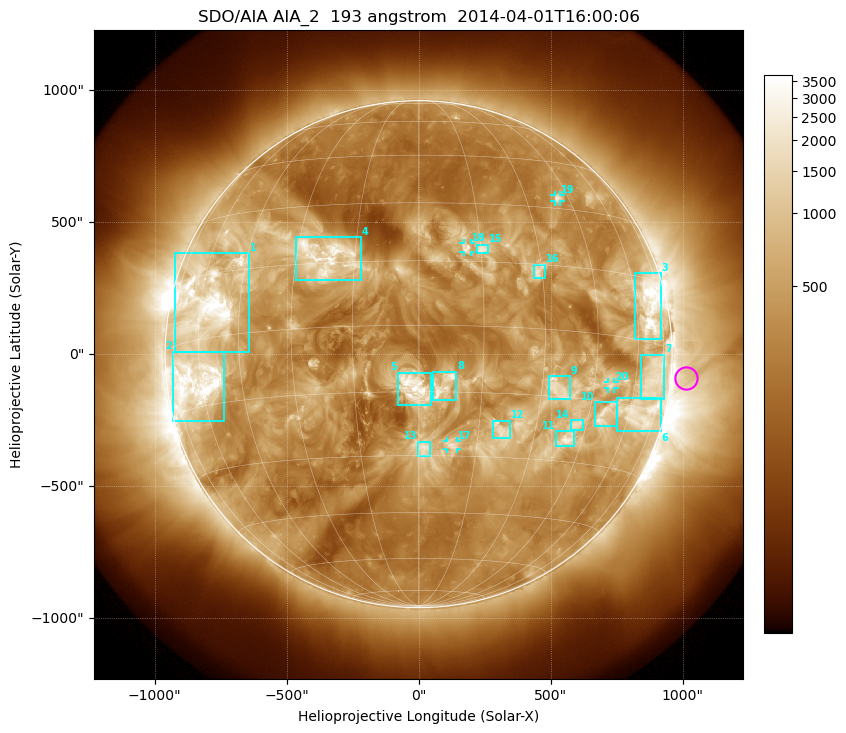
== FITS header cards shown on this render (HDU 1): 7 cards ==
TELESCOP= 'SDO/AIA'
INSTRUME= 'AIA_2'
WAVELNTH=                  193
WAVEUNIT= 'angstrom'
DATE-OBS= '2014-04-01T16:00:06.84'
CTYPE1  = 'HPLN-TAN'
CTYPE2  = 'HPLT-TAN'

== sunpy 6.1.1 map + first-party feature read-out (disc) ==
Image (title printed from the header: SDO/AIA AIA_2  193 angstrom  2014-04-01T16:00:06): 1024 x 1024 px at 2.4 arcsec/px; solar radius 960 arcsec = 400 px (full disc in frame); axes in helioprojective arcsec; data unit not stated in the header (colour bar unlabelled)
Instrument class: DISC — disc imager (sunpy class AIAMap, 193 A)
Bright regions (active regions / flare kernels): reference = the median radial profile (limb darkening/brightening removed); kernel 9 px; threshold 5 sigma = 933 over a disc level ~332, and >= 1.15x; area >= 12 px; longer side >= 10 px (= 24 arcsec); searched inside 0.97 R_sun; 24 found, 20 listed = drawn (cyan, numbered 1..; 4 of them under ~33 arcsec drawn as corner ticks so the feature stays visible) (cap 20 boxes per figure: the strongest are kept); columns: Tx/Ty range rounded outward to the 5 arcsec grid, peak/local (2 s.f.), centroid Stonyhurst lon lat
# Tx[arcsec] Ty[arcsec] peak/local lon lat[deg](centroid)
1 -925..-640 10..385 17 -58 +8
2 -930..-735 -255..10 15 -62 -9
3 820..920 55..310 12 +67 +8
4 -465..-215 280..445 8.8 -23 +17
5 -80..45 -195..-70 9.2 -1 -14
6 750..920 -295..-165 6.5 +66 -16
7 840..930 -170..0 5.1 +69 -8
8 50..145 -175..-65 7.8 +6 -14
9 495..575 -170..-85 4.7 +34 -13
10 670..750 -275..-180 7.1 +50 -18
11 520..590 -350..-290 6.6 +40 -25
12 280..345 -320..-250 4.1 +21 -24
13 -5..45 -385..-330 5.7 +1 -28
14 575..625 -285..-250 4.9 +42 -21
15 220..265 380..415 4.7 +16 +18
16 435..480 285..340 5.1 +29 +13
17 105..145 -360..-325 4.6 +9 -27
18 170..200 385..420 4.8 +12 +18
19 515..540 575..605 5.8 +41 +33
20 715..745 -130..-105 5.6 +51 -11
Off-limb structures (1.02-1.3 R_sun): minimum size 162 px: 3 found; the strongest spans PA ~220..310 deg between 1.02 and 1.3 R_sun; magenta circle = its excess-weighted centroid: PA ~265 deg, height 1.06 R_sun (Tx ~1010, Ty ~-90 arcsec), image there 2.3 x the reference